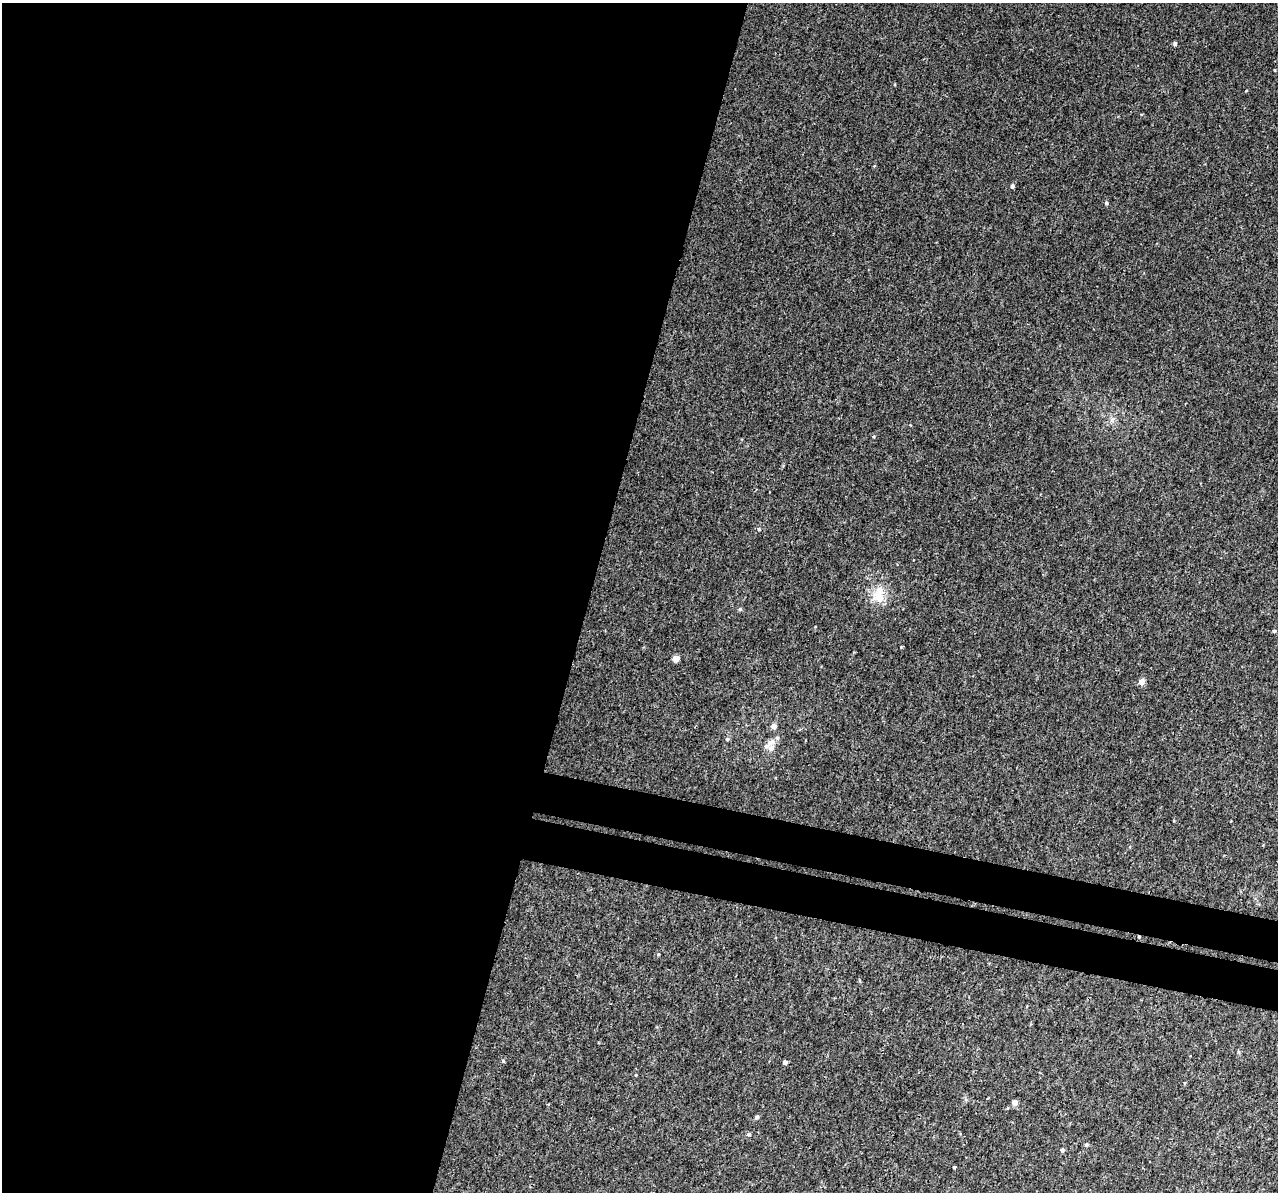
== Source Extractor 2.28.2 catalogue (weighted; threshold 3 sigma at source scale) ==
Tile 5 of 4 x 4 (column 1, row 2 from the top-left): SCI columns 40-1315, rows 2758-3947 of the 5158 x 5405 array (HDU 1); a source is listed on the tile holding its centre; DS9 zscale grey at full resolution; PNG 1280 x 1194 px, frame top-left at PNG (2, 3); no overlay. Shown black and unused: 50% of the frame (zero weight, under 3 of 4 exposures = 4% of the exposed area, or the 3 px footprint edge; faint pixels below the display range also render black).
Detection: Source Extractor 2.28.2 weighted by HDU 2 'WHT'; one run over the whole footprint, this tile lists its part. Background 0.00189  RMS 0.0026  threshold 0.0118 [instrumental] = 3 sigma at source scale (4.5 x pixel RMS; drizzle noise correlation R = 1.50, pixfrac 1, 0.0396/0.0396 arcsec/px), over >= 5 px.
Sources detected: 26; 3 inside a brighter listed object's ellipse — not listed separately; the other 23 listed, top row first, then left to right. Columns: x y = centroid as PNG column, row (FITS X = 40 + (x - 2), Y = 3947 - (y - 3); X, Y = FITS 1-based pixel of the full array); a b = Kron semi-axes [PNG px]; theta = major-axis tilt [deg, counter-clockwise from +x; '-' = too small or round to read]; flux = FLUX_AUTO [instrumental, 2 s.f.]
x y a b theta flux
1175 44 4 4 - 0.54
1274 70 4 2 - 0.19
1012 186 4 4 - 0.72
1106 203 4 4 - 0.42
1112 419 7 4 71 0.64
759 529 4 4 - 0.35
878 595 21 16 -51 4.9
740 609 5 4 - 0.38
1274 631 4 4 - 0.33
676 659 5 4 - 3.2
1141 682 5 5 - 2.3
774 726 6 6 - 1.2
727 739 5 5 - 0.37
771 742 13 7 28 1.4
1139 937 4 3 - 0.26
503 1061 5 4 - 0.3
785 1062 4 4 - 0.77
1015 1103 5 5 - 1.7
757 1117 6 4 38 0.44
748 1134 5 5 - 0.48
1086 1145 5 5 - 0.42
1062 1150 5 5 - 0.54
954 1167 3 3 - 0.24
Overlapping masked pixels (flux is a lower limit): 1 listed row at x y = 1139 937